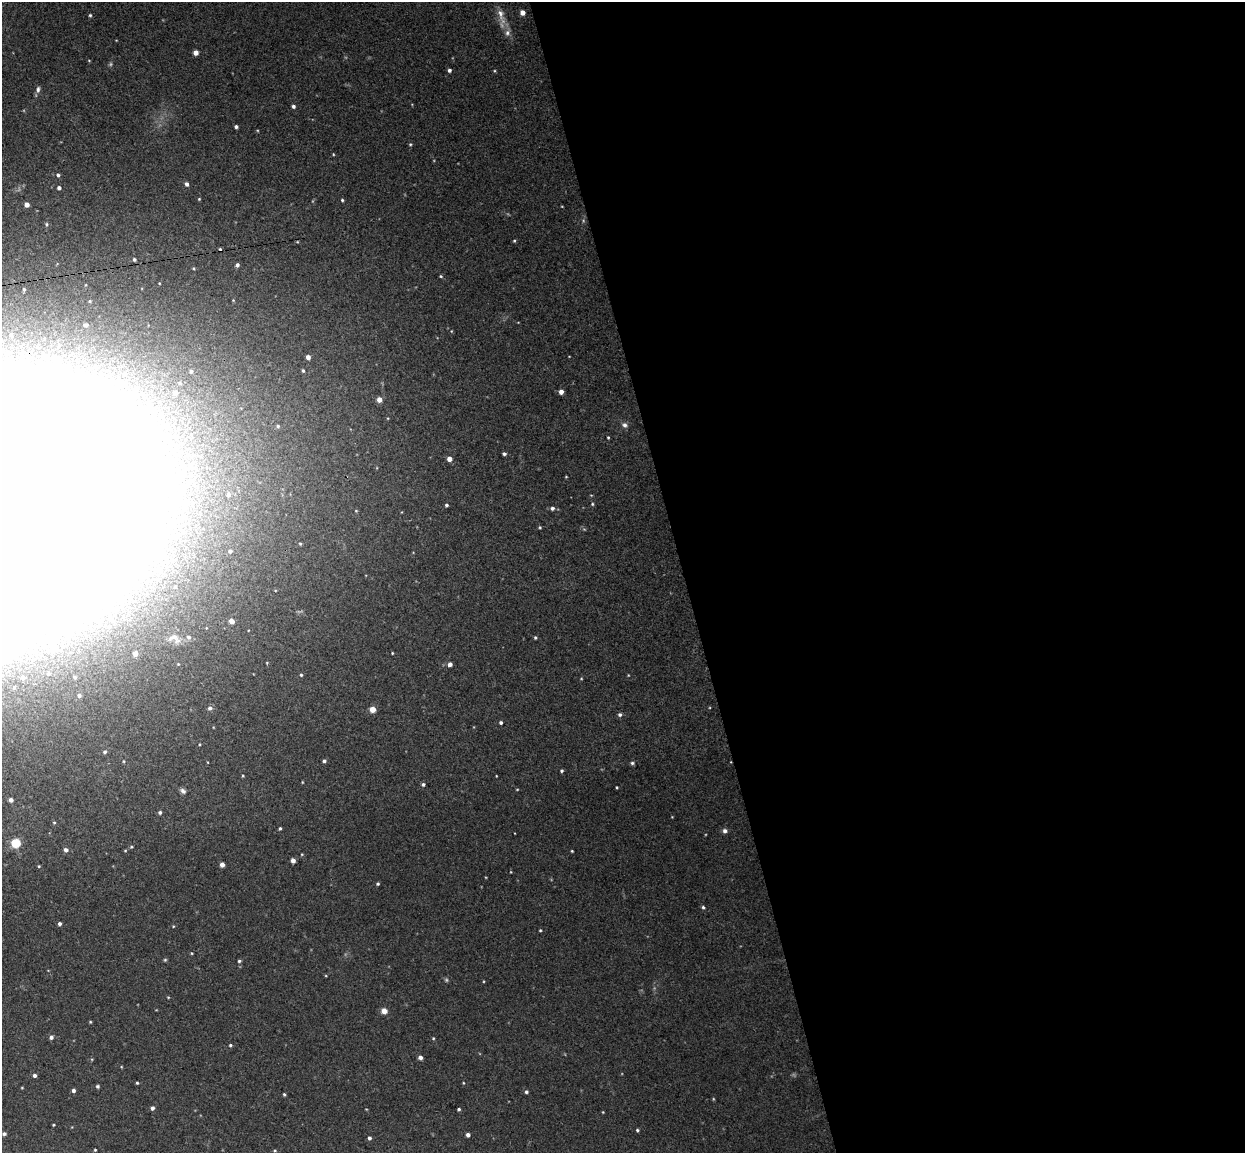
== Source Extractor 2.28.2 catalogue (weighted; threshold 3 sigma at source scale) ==
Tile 8 of 4 x 4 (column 4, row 2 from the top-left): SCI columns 3787-5029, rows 2457-3607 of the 5086 x 5029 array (HDU 1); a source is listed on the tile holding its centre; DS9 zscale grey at full resolution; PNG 1247 x 1155 px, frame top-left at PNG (2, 2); no overlay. Shown black and unused: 45% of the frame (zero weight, under 3 of 4 exposures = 5% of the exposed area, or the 3 px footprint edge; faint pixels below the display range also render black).
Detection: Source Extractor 2.28.2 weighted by HDU 2 'WHT'; one run over the whole footprint, this tile lists its part. Background 0.0493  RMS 0.0046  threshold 0.0208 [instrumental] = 3 sigma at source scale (4.5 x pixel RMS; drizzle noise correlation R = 1.50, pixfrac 1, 0.05/0.05 arcsec/px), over >= 5 px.
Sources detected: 139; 3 too faint to see at this stretch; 13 inside a brighter object's white glare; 1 cosmic-ray / hot-pixel residue — not listed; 1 inside a brighter listed object's ellipse — not listed separately; the other 121 listed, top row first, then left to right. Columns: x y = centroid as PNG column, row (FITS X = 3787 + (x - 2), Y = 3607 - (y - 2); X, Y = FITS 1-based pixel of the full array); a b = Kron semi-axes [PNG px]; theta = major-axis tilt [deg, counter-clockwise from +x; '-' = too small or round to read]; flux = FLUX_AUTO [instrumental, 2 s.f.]
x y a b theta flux
522 12 4 4 - 3.1
501 14 19 9 -76 4.5
90 15 5 4 - 0.59
507 33 9 7 64 1.8
196 53 4 4 - 4.2
449 70 4 4 - 1.1
38 89 9 5 85 1.4
293 106 4 4 - 1.1
236 127 3 3 - 1.1
410 144 4 4 - 0.48
333 154 4 3 - 0.35
58 175 5 4 - 0.93
187 184 4 4 - 1.6
59 188 4 4 - 1.6
199 199 4 3 - 0.38
342 200 3 3 - 0.59
27 205 4 4 - 3.1
46 224 5 4 - 0.59
514 241 4 4 - 0.52
134 259 4 3 - 0.81
237 265 4 4 - 1.2
193 268 4 3 - 0.49
441 276 5 3 - 0.52
24 289 4 3 - 0.75
86 325 4 3 - 0.68
451 331 4 3 - 0.34
11 334 7 6 - 1.5
308 357 4 4 - 2.6
56 359 5 5 - 2.1
191 371 5 5 - 0.99
303 371 4 3 - 0.65
180 383 6 6 - 0.96
561 392 4 4 - 2.5
175 393 8 7 - 3
379 399 5 4 - 3.2
148 401 12 10 -65 6.4
625 425 7 6 - 1.7
278 426 4 4 - 0.61
608 437 3 3 - 0.47
504 454 4 3 - 1.1
449 459 4 4 - 3.4
190 466 9 8 - 3.3
566 477 4 3 - 0.33
228 495 6 5 - 1.4
592 504 4 4 - 0.55
446 505 4 3 - 0.78
552 508 5 5 - 1.2
356 511 5 3 - 0.35
540 527 4 4 - 0.5
300 544 4 3 - 0.47
230 551 4 3 - 1.1
167 562 5 4 - 0.71
175 587 4 4 - 0.56
232 621 4 4 - 3.3
109 627 6 6 - 1.1
174 638 22 14 -24 7.1
535 638 4 3 - 0.58
135 653 5 5 - 2.8
392 653 3 2 - 0.39
450 664 4 4 - 2
49 673 6 4 -90 0.67
301 675 4 4 - 0.57
75 677 5 4 - 0.74
23 678 5 5 - 1.7
79 695 5 4 - 1.4
210 708 5 5 - 1.3
373 709 4 4 - 6
620 715 5 5 - 1
501 722 4 3 - 0.89
105 752 5 4 - 0.82
324 761 4 4 - 0.99
632 763 5 4 - 0.83
562 771 3 3 - 0.65
302 782 4 3 - 0.34
423 784 4 4 - 0.88
617 787 3 2 - 0.44
183 791 8 5 -32 1.4
11 800 4 4 - 1.5
160 812 5 4 - 0.82
54 822 5 3 - 0.42
280 828 4 3 - 0.6
725 831 6 6 - 1.4
16 843 5 5 - 29
131 847 4 4 - 0.51
66 850 5 4 - 1.7
572 851 3 2 - 0.41
293 860 4 4 - 2.1
222 865 4 4 - 2.5
39 866 3 3 - 0.41
378 884 4 3 - 0.64
703 907 5 4 - 0.8
59 924 4 4 - 1.1
173 926 4 3 - 0.37
540 930 4 3 - 0.45
191 953 4 3 - 0.39
165 960 5 4 - 0.55
239 961 4 3 - 0.73
168 997 5 3 - 0.36
384 1011 6 5 - 3.3
90 1022 4 3 - 0.42
51 1037 5 4 - 1.3
433 1038 4 3 - 0.41
230 1045 4 4 - 0.63
420 1057 4 4 - 2
34 1075 4 4 - 1.2
137 1083 3 3 - 0.51
463 1083 4 3 - 0.36
97 1086 4 4 - 0.71
73 1090 4 4 - 1.2
526 1092 5 4 - 0.76
284 1094 4 3 - 0.58
152 1108 5 4 - 1.2
459 1109 3 3 - 0.74
603 1112 3 3 - 0.32
53 1125 3 2 - 0.37
637 1130 3 3 - 0.68
4 1134 4 4 - 1
468 1135 4 4 - 1.7
369 1138 4 4 - 1.2
95 1150 3 3 - 0.45
275 1151 4 3 - 0.52